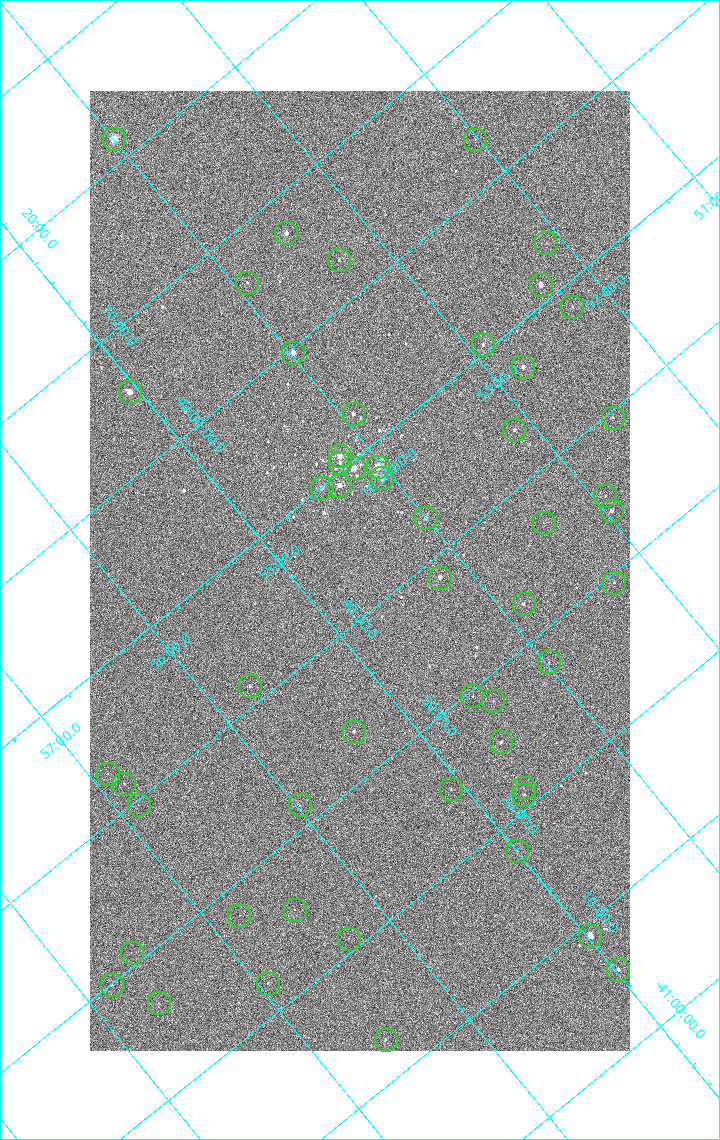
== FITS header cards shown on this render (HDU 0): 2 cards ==
NAXIS1  =                 1080 / length of data axis 1
NAXIS2  =                 1920 / length of data axis 2

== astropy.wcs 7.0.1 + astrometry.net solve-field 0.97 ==
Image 1080 x 1920 px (HDU 0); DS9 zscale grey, zoomed out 1/2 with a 90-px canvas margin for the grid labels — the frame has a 2x2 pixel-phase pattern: neighbouring pixels differ more than pixels two apart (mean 1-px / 2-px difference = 1.276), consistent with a one-shot-colour (mosaic) sensor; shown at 1/2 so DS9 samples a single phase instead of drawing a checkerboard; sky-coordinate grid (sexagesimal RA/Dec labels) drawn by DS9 from the SOLVED WCS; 53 Tycho-2 reference stars matched to detected sources circled (green)
Header WCS: none
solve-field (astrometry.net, Tycho-2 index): SOLVED blind (the file carries no WCS)
Solved WCS: RA---TAN-SIP/DEC--TAN-SIP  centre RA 16:54:36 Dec -41:43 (253.65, -41.72 deg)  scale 2.38 arcsec/px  FOV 42.8' x 76.0'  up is -141 deg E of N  parity flipped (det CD > 0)
(file carries no celestial WCS; the grid is the blind solution)
Tycho-2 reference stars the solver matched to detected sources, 53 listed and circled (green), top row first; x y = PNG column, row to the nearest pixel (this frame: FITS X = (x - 90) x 2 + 1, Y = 1920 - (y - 91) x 2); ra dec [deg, ICRS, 3 dp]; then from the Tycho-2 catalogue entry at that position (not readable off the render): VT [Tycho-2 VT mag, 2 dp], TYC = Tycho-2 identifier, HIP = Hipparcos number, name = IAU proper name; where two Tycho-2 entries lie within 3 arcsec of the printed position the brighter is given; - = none
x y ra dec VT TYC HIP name
114 140 253.499 -42.362 4.82 7876-2743-1 82671 -
475 140 253.004 -42.057 11.12 7876-784-1 - -
286 234 253.369 -42.121 7.31 7876-1152-1 - -
546 244 253.025 -41.892 10.56 7876-1536-1 - -
339 260 253.327 -42.050 10.12 7876-1601-1 - -
247 283 253.479 -42.104 9.22 7876-213-1 - -
540 285 253.080 -41.855 6.51 7876-2659-1 82543 -
572 307 253.062 -41.805 9.41 7876-2570-1 - -
483 345 253.227 -41.842 9.02 7876-1957-1 - -
293 353 253.495 -41.994 6.38 7876-309-1 82669 -
523 368 253.197 -41.786 7.01 7876-2053-1 - -
130 392 253.764 -42.091 6.35 7876-2597-1 82783 -
354 414 253.482 -41.881 7.56 7876-2282-1 - -
612 418 253.133 -41.659 10.59 7876-2550-1 - -
514 430 253.280 -41.729 8.50 7876-2390-1 - -
340 456 253.549 -41.849 6.39 7876-2229-1 - -
340 463 253.555 -41.842 7.74 7876-2816-1 - -
378 467 253.508 -41.806 5.47 7876-2191-1 82676 -
354 468 253.542 -41.825 6.07 7876-2204-1 82691 -
382 478 253.515 -41.792 6.56 7876-2254-1 - -
339 486 253.582 -41.820 6.62 7876-2640-1 82706 -
322 488 253.608 -41.832 7.44 7876-2319-1 - -
605 496 253.232 -41.586 10.00 7876-2118-1 - -
612 511 253.239 -41.565 8.24 7876-2336-1 - -
426 518 253.500 -41.715 7.58 7876-2134-1 - -
544 523 253.345 -41.611 10.06 7876-2335-1 - -
440 578 253.548 -41.642 7.21 7876-2339-1 - -
614 583 253.317 -41.490 9.93 7876-2457-1 - -
524 604 253.464 -41.545 8.68 7876-1830-1 - -
548 662 253.495 -41.464 9.93 7876-2103-1 - -
250 686 253.929 -41.690 9.45 7876-1772-1 - -
472 696 253.637 -41.494 10.63 7876-2534-1 - -
493 702 253.614 -41.471 10.02 7876-1822-1 - -
354 732 253.838 -41.557 8.61 7876-1740-1 - -
501 742 253.649 -41.423 8.08 7876-2472-1 - -
108 774 254.222 -41.719 10.94 7876-2588-1 - -
124 784 254.210 -41.695 10.00 7876-2426-1 - -
524 788 253.670 -41.357 10.68 7876-2210-1 - -
451 790 253.770 -41.417 10.67 7876-2586-1 - -
524 795 253.676 -41.350 10.10 7876-1844-1 - -
138 806 254.215 -41.661 11.04 7876-2303-1 - -
300 806 253.994 -41.527 10.16 7876-2126-1 - -
517 851 253.749 -41.298 10.64 7876-2244-1 - -
294 910 254.117 -41.424 10.86 7876-2481-1 - -
239 916 254.199 -41.464 10.79 7876-2221-1 - -
590 936 253.744 -41.151 5.82 7872-1609-1 82775 -
348 939 254.075 -41.350 10.73 7876-1756-1 - -
132 953 254.388 -41.516 10.82 7876-2164-1 - -
618 970 253.744 -41.093 8.77 7872-1701-1 - -
268 984 254.236 -41.370 10.62 7876-1948-1 - -
112 985 254.451 -41.499 10.62 7876-2486-1 - -
158 1004 254.407 -41.441 11.19 7876-2462-1 - -
386 1040 254.137 -41.215 9.23 7872-2044-1 - -